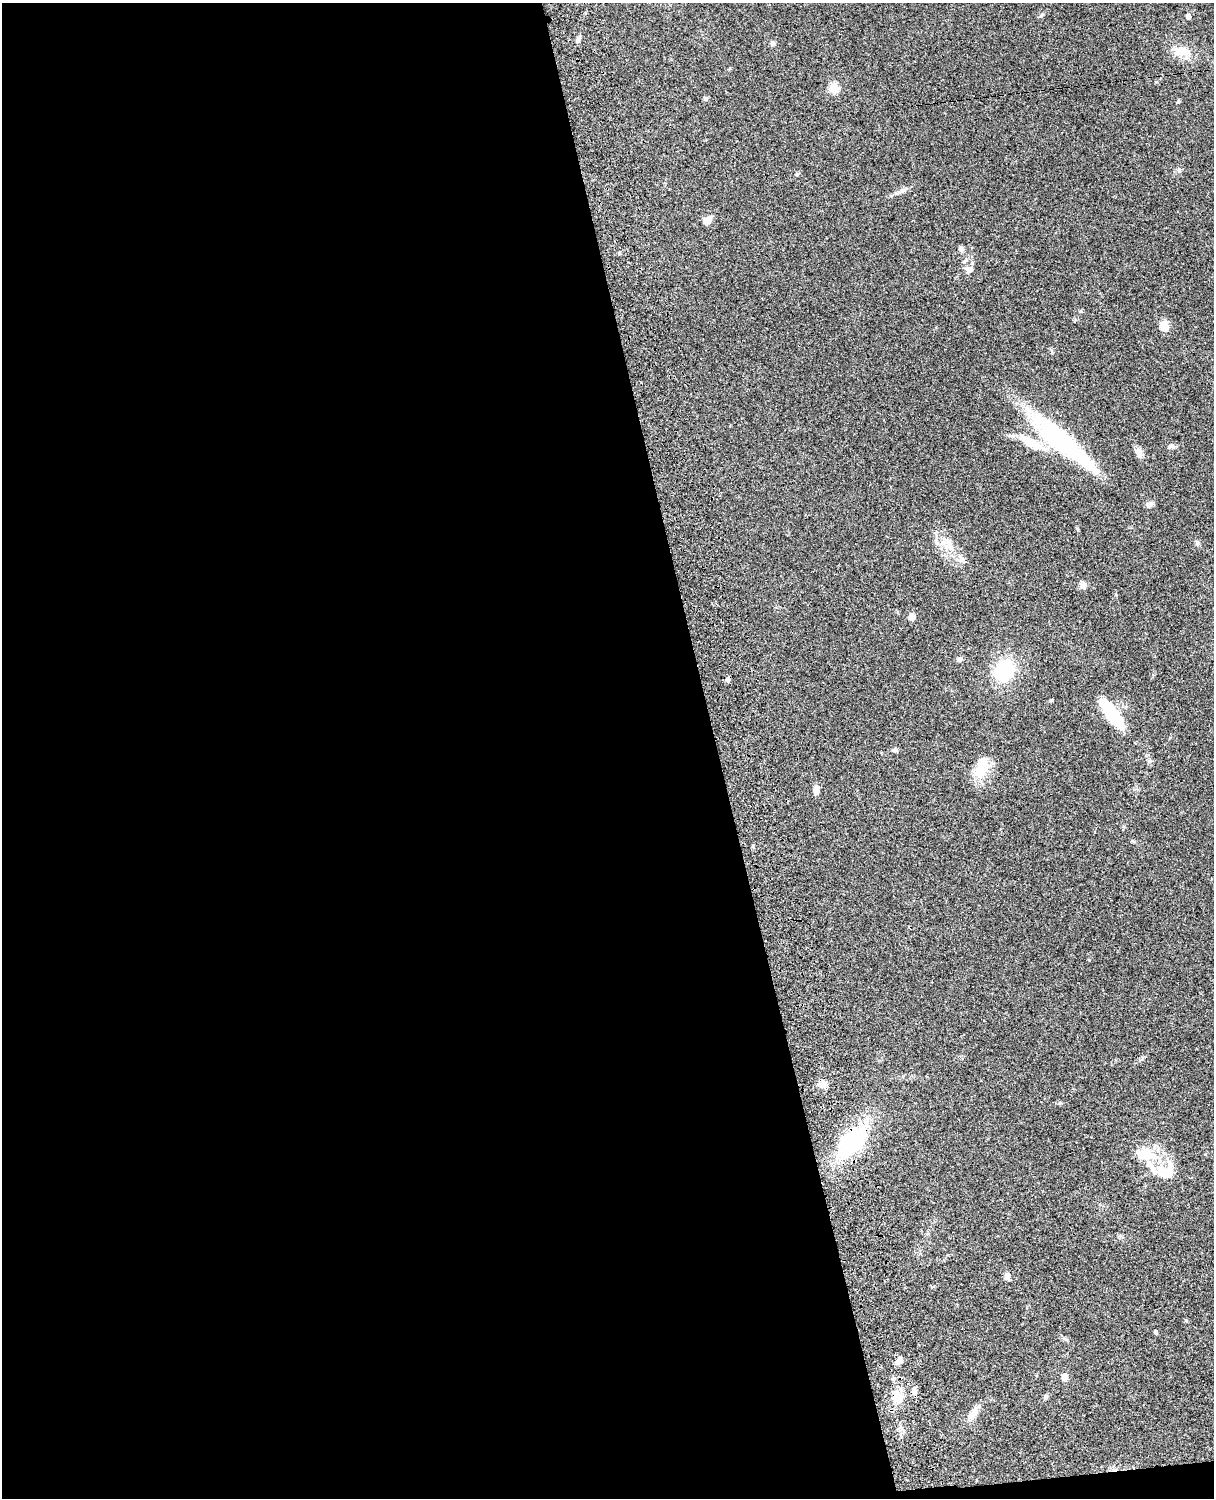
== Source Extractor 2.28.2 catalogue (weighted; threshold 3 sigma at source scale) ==
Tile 9 of 4 x 3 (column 1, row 3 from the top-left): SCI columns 121-1332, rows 277-1772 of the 5090 x 4927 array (HDU 1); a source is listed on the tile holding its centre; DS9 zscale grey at full resolution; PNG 1216 x 1500 px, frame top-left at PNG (2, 3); no overlay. Shown black and unused: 60% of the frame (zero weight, under 3 of 4 exposures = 6% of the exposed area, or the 3 px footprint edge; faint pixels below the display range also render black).
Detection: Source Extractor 2.28.2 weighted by HDU 2 'WHT'; one run over the whole footprint, this tile lists its part. Background 0.0756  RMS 0.0057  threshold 0.0257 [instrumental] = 3 sigma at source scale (4.5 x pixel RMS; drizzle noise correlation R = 1.50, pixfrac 1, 0.05/0.05 arcsec/px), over >= 5 px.
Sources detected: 50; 2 inside a brighter object's white glare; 1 cosmic-ray / hot-pixel residue — not listed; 4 inside a brighter listed object's ellipse — not listed separately; the other 43 listed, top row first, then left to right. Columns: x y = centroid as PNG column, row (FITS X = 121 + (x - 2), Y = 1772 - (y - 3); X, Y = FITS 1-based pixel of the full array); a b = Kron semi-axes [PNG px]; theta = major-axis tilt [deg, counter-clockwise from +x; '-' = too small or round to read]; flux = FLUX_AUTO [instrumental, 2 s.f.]
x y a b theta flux
1041 15 7 4 59 0.87
1188 16 5 5 - 2.3
578 39 8 5 73 1.6
772 43 7 4 -90 0.99
1182 51 23 13 -3 9.1
833 88 5 5 - 28
706 98 6 6 - 1.1
797 174 6 4 44 0.67
903 190 7 4 0 1.2
707 220 11 9 38 3.4
961 249 6 6 - 1.6
970 269 10 7 36 2.4
1081 311 5 5 - 0.72
1164 325 8 7 - 9.3
1061 441 88 17 -41 77
1031 442 44 10 -28 15
1172 446 9 6 -12 1.7
1139 453 15 7 -74 3.2
1149 505 8 7 - 2
1197 543 7 5 -74 1.2
949 545 21 11 -71 8.3
962 559 12 6 -53 2.2
1083 585 11 7 -89 2
912 617 5 5 - 8.4
959 659 8 6 19 1.3
1004 670 19 15 59 39
1112 714 29 9 -53 39
894 750 8 5 5 1.3
980 771 26 16 60 12
816 790 10 6 87 3.1
753 846 5 3 - 0.61
824 1084 11 9 33 3.3
852 1142 27 15 46 65
1143 1155 22 20 32 12
1162 1173 24 12 -48 9.4
1007 1276 8 7 - 2.2
1155 1332 5 4 - 0.83
899 1361 9 6 48 3.1
1064 1377 8 7 - 2.6
914 1391 10 7 -78 2.8
897 1397 18 13 -64 9.3
1046 1397 7 6 - 1.2
973 1413 17 9 54 5.6
Overlapping masked pixels (flux is a lower limit): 2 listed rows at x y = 852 1142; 897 1397
Unlisted compact peaks at least as high as the median listed source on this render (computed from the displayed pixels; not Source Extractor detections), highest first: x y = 1178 102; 1186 1320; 1179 169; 1089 960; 1060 1103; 1064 1338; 619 253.